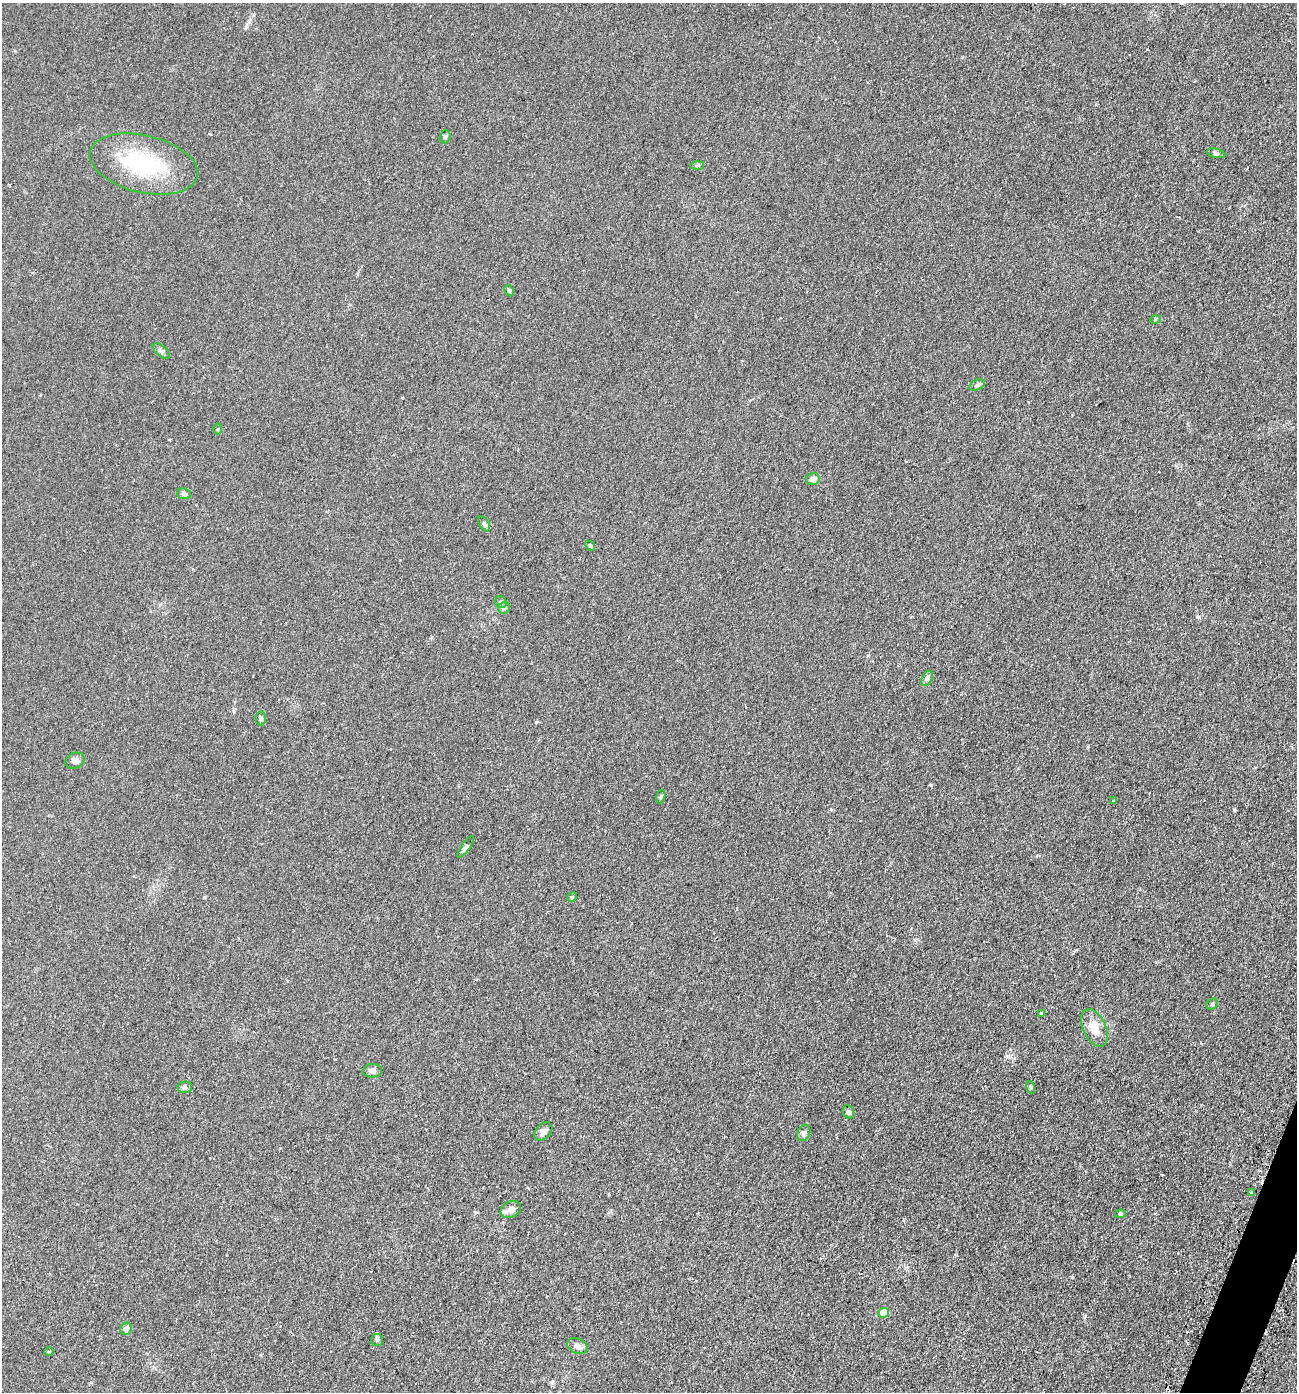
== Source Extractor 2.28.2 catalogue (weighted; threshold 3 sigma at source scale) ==
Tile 6 of 4 x 4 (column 2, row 2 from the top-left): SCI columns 1591-2885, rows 2810-4199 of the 5636 x 5618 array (HDU 1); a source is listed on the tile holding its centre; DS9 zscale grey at full resolution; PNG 1299 x 1394 px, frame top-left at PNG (2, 3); each listed source drawn as its Kron ellipse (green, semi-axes under 4 px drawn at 4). Shown black and unused: <1% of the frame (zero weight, under 2 of 3 exposures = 3% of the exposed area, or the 3 px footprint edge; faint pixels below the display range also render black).
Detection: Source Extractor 2.28.2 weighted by HDU 2 'WHT'; one run over the whole footprint, this tile lists its part. Background 0.0592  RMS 0.0062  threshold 0.0279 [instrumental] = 3 sigma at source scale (4.5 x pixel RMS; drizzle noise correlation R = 1.50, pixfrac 1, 0.05/0.05 arcsec/px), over >= 5 px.
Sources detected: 42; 1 cosmic-ray / hot-pixel residue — neither listed nor drawn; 2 inside a brighter listed object's ellipse — not listed separately; the other 39 listed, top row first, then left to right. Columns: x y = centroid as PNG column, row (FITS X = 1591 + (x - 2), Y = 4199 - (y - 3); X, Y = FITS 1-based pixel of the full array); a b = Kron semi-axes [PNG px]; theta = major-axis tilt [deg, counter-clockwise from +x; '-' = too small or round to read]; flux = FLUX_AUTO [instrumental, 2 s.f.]
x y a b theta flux
445 137 7 5 72 1
1216 153 9 4 -12 1.1
144 164 55 28 -13 53
697 165 7 4 2 0.97
509 291 6 4 -62 0.99
1155 320 5 3 - 0.57
161 351 10 5 -41 1.4
977 385 8 5 24 1.3
217 429 5 3 - 0.6
813 479 7 6 - 2.6
184 494 7 5 -9 1.5
484 524 8 4 -58 1.2
590 546 6 4 -49 0.98
501 602 6 5 - 1.1
504 608 6 5 - 1.3
927 678 8 5 63 1.3
261 718 7 5 -88 1.1
75 761 10 7 24 2.8
661 797 7 4 71 0.86
1113 801 4 2 - 0.43
466 847 13 4 54 1.4
572 897 5 4 - 0.64
1212 1004 6 5 - 0.77
1041 1013 4 3 - 0.54
1094 1028 20 11 -64 9.4
372 1071 9 6 3 2.2
184 1087 7 5 0 1.3
1030 1087 6 4 -72 0.73
848 1112 7 5 -67 1.6
543 1131 10 7 43 3.1
804 1133 8 6 66 2
1251 1193 3 3 - 1.6
511 1209 11 8 25 3.7
1120 1214 5 4 - 0.75
883 1313 5 5 - 15
126 1329 6 5 - 3
377 1340 6 6 - 1.2
577 1346 10 7 -25 2.9
49 1352 4 3 - 0.71
Unlisted compact peaks at least as high as the median listed source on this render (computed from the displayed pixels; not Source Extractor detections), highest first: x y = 1234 810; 249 21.